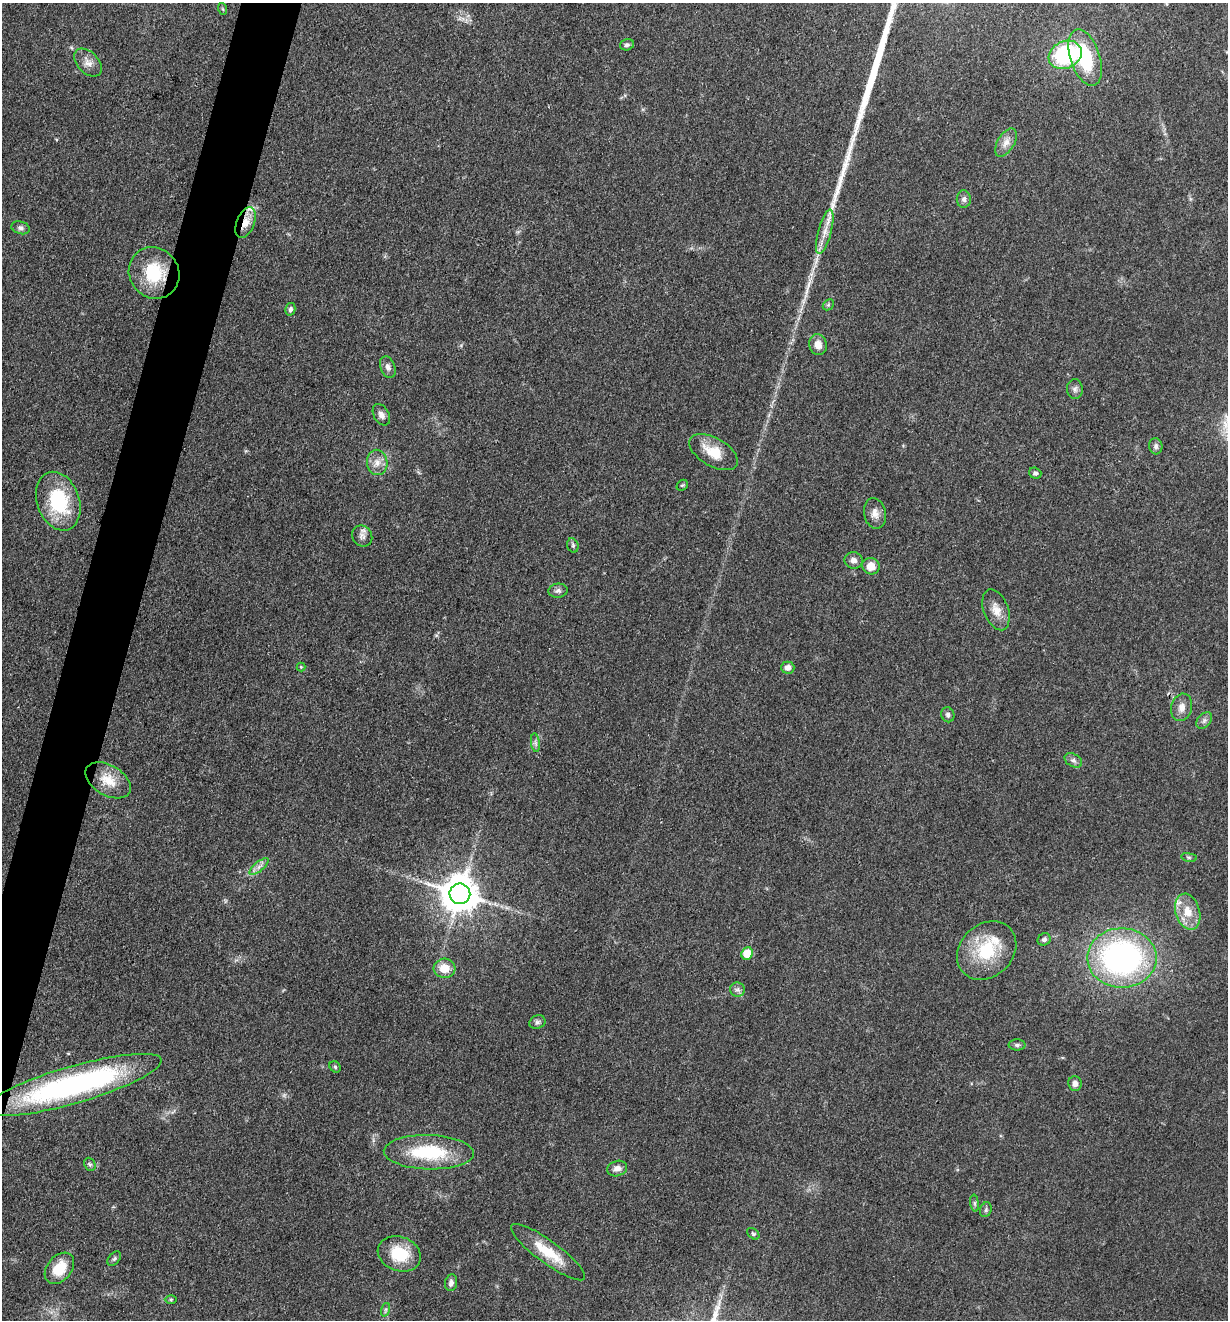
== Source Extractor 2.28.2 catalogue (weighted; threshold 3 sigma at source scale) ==
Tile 7 of 4 x 4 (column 3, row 2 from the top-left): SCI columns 2711-3936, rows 2638-3955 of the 5294 x 5274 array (HDU 1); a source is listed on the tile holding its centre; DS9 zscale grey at full resolution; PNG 1230 x 1322 px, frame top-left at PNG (2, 3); each listed source drawn as its Kron ellipse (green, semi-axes under 4 px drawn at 4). Shown black and unused: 4% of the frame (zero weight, under 3 of 4 exposures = <1% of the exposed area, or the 3 px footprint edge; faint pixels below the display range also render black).
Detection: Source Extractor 2.28.2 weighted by HDU 2 'WHT'; one run over the whole footprint, this tile lists its part. Background 0.0742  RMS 0.0056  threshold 0.025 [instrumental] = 3 sigma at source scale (4.5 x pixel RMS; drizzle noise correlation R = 1.50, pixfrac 1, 0.05/0.05 arcsec/px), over >= 5 px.
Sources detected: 71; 1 too faint to see at this stretch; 1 long thin detection or spike segment (spike, bleed or trail) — neither listed nor drawn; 3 inside a brighter listed object's ellipse — not listed separately; the other 66 listed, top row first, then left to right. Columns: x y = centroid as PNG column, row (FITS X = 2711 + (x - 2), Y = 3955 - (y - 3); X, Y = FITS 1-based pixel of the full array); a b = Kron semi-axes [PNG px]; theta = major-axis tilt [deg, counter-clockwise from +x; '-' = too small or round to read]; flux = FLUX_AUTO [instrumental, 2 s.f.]
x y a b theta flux
223 9 6 3 -70 0.64
627 45 7 5 16 1.5
1065 55 17 13 26 55
1085 57 29 14 -72 32
88 63 16 10 -45 4.7
1006 143 16 8 59 4.4
964 199 9 7 90 2.2
246 223 16 9 67 6.7
20 228 9 6 -17 1.8
825 232 23 6 75 5.6
154 273 26 24 -51 27
828 305 6 4 44 0.93
290 309 6 5 - 1.6
818 345 10 9 - 4.7
388 367 11 7 -70 2.7
1075 389 10 8 -89 2.1
381 415 11 7 -60 2.8
1156 446 8 6 -78 1.9
714 452 27 14 -30 14
377 462 13 10 -88 5
1035 473 6 5 - 1.4
682 485 6 5 - 0.76
58 501 30 21 -70 38
875 513 15 11 -79 4.5
362 536 11 9 -51 2.8
573 545 7 5 -71 1.1
854 560 9 8 - 3
871 566 9 8 - 6.7
558 591 9 7 4 1.9
996 610 21 12 -70 7.3
301 667 4 4 - 0.56
788 668 6 6 - 3.3
1182 707 14 10 75 4.6
948 715 7 6 - 1.9
1204 720 9 6 50 1.9
535 743 9 4 -81 1.6
1073 760 9 6 -29 2
108 780 25 15 -30 12
1189 857 8 4 -8 0.98
259 866 12 4 39 2.5
460 894 10 10 - 1500
1188 912 18 12 -73 9.7
1044 939 7 6 - 1.8
987 950 32 26 43 30
747 953 6 5 - 13
1122 958 35 29 0 160
445 968 11 9 4 9.6
737 990 7 7 - 1.9
537 1022 8 6 21 1.5
1017 1045 8 5 0 1.4
335 1067 6 5 - 0.82
1075 1084 7 6 - 2.6
73 1085 92 18 16 140
429 1152 45 17 -2 37
90 1164 7 5 -67 1.1
617 1169 10 7 17 3.3
975 1203 8 4 -82 1.1
986 1210 7 5 70 1.2
753 1234 7 5 -40 0.87
548 1252 45 11 -36 17
399 1254 22 17 -20 20
114 1258 8 5 49 1.3
59 1268 17 12 50 14
451 1283 8 6 80 2.4
171 1299 6 4 1 0.71
385 1310 7 4 71 1.1
Overlapping masked pixels (flux is a lower limit): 2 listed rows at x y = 246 223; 154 273